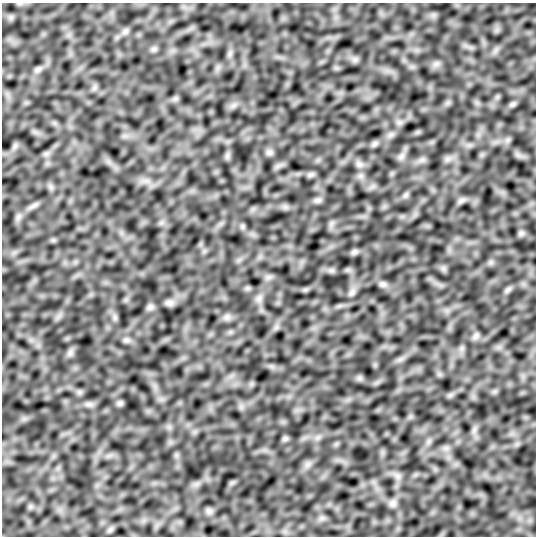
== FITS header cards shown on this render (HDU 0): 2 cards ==
NAXIS1  =                  534
NAXIS2  =                  534

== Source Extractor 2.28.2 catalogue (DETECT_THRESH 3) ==
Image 534 x 534 px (HDU 0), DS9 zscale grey, 1 PNG px = 1 image px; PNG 538 x 538 px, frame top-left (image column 1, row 534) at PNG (2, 3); no overlay
Background -0.0741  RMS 3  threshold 9.04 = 3 sigma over >= 5 px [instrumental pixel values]
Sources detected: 29; all 29 listed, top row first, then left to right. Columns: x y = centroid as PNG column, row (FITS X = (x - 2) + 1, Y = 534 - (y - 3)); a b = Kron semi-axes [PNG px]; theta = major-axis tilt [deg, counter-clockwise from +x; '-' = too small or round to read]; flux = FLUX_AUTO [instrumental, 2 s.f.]
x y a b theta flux
125 31 8 6 45 630
38 69 10 7 28 650
513 104 9 6 27 460
374 144 10 5 35 550
269 152 9 7 0 630
401 156 9 6 55 770
359 164 9 7 -15 790
311 175 9 4 18 470
406 195 7 4 71 460
318 200 9 6 15 640
461 200 10 6 33 620
34 205 11 4 30 720
521 233 7 6 - 470
354 252 9 6 16 550
383 284 11 7 -8 750
508 290 8 5 45 530
352 293 10 7 51 790
259 298 9 6 65 820
169 303 11 8 0 780
150 307 10 7 29 620
227 317 7 7 - 730
476 336 11 6 53 630
126 340 8 7 - 620
70 353 9 5 45 660
120 403 9 6 15 450
89 404 10 4 -8 670
285 439 8 6 69 430
393 503 9 9 - 820
209 511 7 5 -45 580